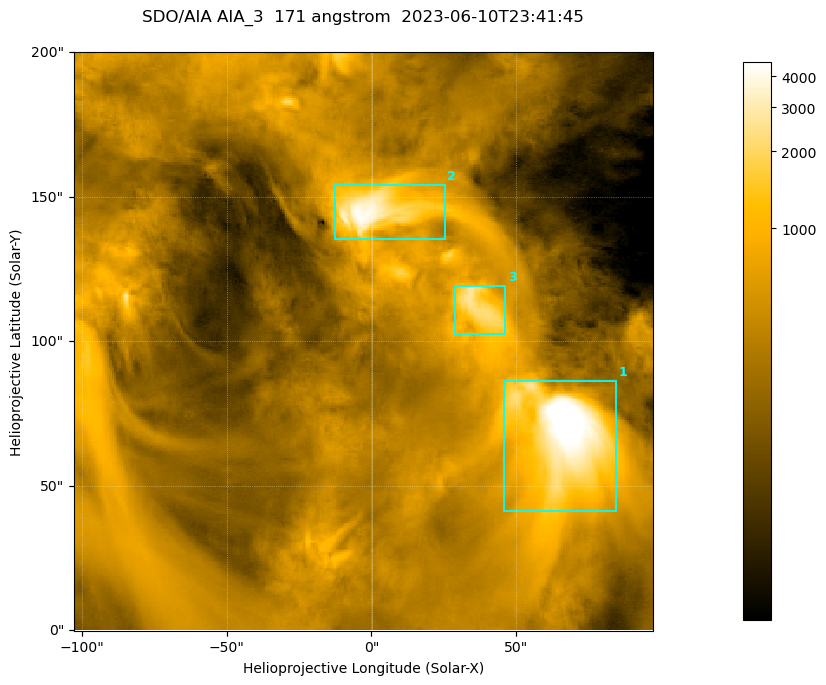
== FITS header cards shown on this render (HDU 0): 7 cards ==
TELESCOP= 'SDO/AIA '
INSTRUME= 'AIA_3   '
WAVELNTH=                  171
WAVEUNIT= 'angstrom'
DATE-OBS= '2023-06-10T23:41:45.351'
CTYPE1  = 'HPLN-TAN'
CTYPE2  = 'HPLT-TAN'

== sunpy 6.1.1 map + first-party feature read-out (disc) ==
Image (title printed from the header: SDO/AIA AIA_3  171 angstrom  2023-06-10T23:41:45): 334 x 334 px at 0.599 arcsec/px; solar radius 945 arcsec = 1577 px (partial field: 1.4% of the solar disc is inside the frame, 100% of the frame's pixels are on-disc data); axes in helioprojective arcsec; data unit not stated in the header (colour bar unlabelled)
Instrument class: DISC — disc imager (sunpy class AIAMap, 171 A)
Bright regions (active regions / flare kernels): reference = the on-disc median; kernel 3 px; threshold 5 sigma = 1063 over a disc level ~352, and >= 1.15x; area >= 111 px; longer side >= 4 px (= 2.4 arcsec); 3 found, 3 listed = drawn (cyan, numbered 1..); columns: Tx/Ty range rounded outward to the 2 arcsec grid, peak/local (2 s.f.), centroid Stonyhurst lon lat
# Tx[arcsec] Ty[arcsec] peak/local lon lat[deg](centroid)
1 46..86 40..86 19 +4 +4
2 -14..26 134..154 12 +0 +9
3 28..48 102..120 7.5 +2 +7